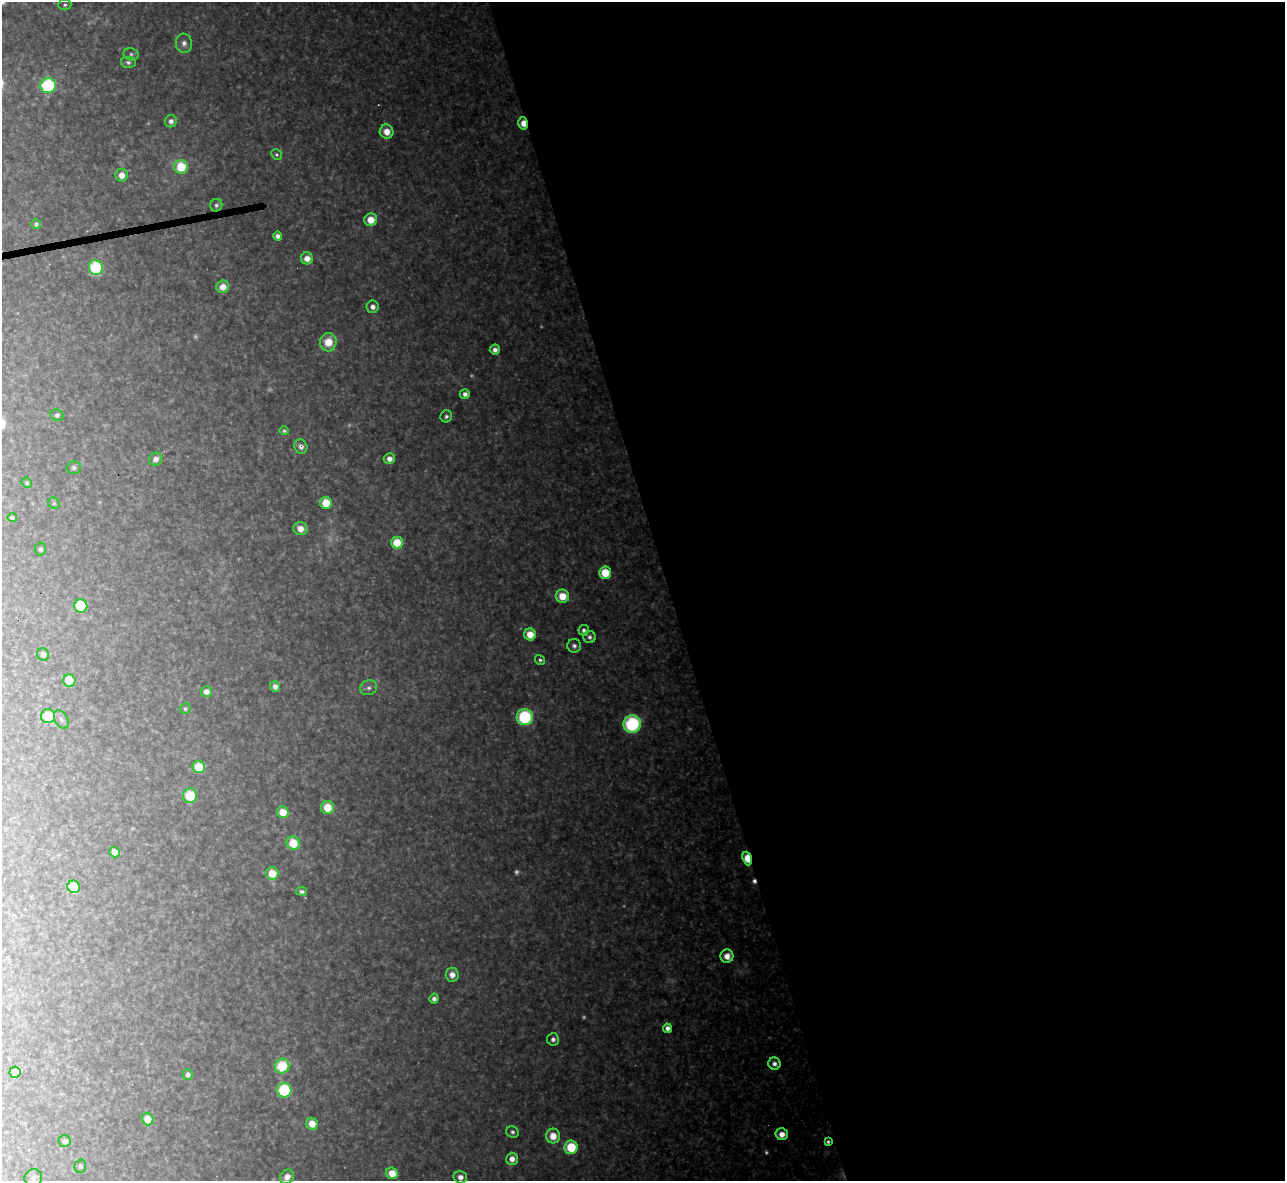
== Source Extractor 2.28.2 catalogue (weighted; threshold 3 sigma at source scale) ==
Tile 8 of 4 x 4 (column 4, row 2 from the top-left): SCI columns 3851-5133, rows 2499-3677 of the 5133 x 5115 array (HDU 1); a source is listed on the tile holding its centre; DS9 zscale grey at full resolution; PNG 1287 x 1183 px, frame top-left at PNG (2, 2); each listed source drawn as its Kron ellipse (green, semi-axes under 4 px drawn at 4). Shown black and unused: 48% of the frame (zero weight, under 3 of 4 exposures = <1% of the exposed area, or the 3 px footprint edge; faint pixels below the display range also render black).
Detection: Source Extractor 2.28.2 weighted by HDU 2 'WHT'; one run over the whole footprint, this tile lists its part. Background 0.319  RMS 0.019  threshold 0.0867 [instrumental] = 3 sigma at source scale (4.5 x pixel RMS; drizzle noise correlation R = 1.50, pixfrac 1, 0.05/0.05 arcsec/px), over >= 5 px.
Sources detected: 103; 13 too faint to see at this stretch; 2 cosmic-ray / hot-pixel residue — neither listed nor drawn; the other 88 listed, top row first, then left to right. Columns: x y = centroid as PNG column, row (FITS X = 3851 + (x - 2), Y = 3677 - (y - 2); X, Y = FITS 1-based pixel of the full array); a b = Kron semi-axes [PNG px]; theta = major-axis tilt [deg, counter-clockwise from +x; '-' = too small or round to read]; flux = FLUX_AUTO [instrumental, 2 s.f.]
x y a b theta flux
65 5 6 5 - 4.3
184 43 9 8 - 11
131 54 7 6 - 5
128 62 7 5 -8 5.3
48 85 7 7 - 200
171 121 6 6 - 9.4
523 123 6 4 -76 25
387 132 7 7 - 27
277 155 6 5 - 3.8
181 167 7 6 - 80
122 175 6 6 - 20
216 205 6 6 - 5.4
371 220 6 6 - 34
36 224 5 4 - 5.8
278 236 4 4 - 11
307 258 6 6 - 19
96 267 7 7 - 170
223 287 6 6 - 22
373 307 6 6 - 12
328 342 9 8 - 42
495 350 5 5 - 10
465 394 5 4 - 9.5
57 415 6 6 - 6
446 416 6 5 - 6.4
284 431 5 4 - 3.7
301 446 7 6 - 8.8
156 459 6 6 - 11
389 459 6 5 - 14
74 468 7 6 - 6.5
27 483 5 5 - 4
54 503 6 5 - 3.5
326 503 6 6 - 55
12 518 4 4 - 5.5
301 529 7 6 - 19
397 543 6 6 - 64
40 549 6 5 - 4.3
605 573 6 6 - 67
562 596 6 6 - 42
81 606 6 6 - 95
584 630 5 5 - 7.4
530 634 6 6 - 36
589 637 6 6 - 6.2
574 646 7 6 - 7.3
43 654 6 6 - 7.8
540 660 5 4 - 4.5
69 681 6 6 - 60
275 687 5 5 - 12
369 688 9 7 22 7.2
206 691 5 5 - 12
185 709 5 5 - 3.3
48 716 7 7 - 69
525 717 8 8 - 180
61 719 10 6 -60 6.7
632 724 9 8 - 220
199 767 6 6 - 55
190 796 7 7 - 67
328 808 6 6 - 49
283 812 6 6 - 34
293 843 7 6 - 59
115 852 5 5 - 20
747 858 7 4 -71 59
272 873 6 6 - 42
74 887 6 6 - 57
302 891 5 4 - 5.7
727 956 6 6 - 20
452 975 7 6 - 16
434 999 5 4 - 8.1
667 1028 4 4 - 13
553 1039 6 6 - 8.2
774 1064 6 6 - 9.8
282 1066 7 7 - 82
15 1072 5 5 - 18
188 1074 5 5 - 8.7
284 1090 7 7 - 160
147 1119 6 6 - 29
312 1124 6 5 - 29
512 1132 6 5 - 5.6
782 1134 6 6 - 19
553 1136 7 7 - 32
65 1141 6 5 - 8.9
828 1142 4 4 - 4.9
571 1147 6 6 - 89
512 1159 6 6 - 16
80 1166 7 5 75 5
392 1173 6 5 - 34
287 1177 8 6 46 16
460 1177 6 6 - 12
33 1178 9 8 - 8.5
Overlapping masked pixels (flux is a lower limit): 3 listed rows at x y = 523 123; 301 446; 747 858